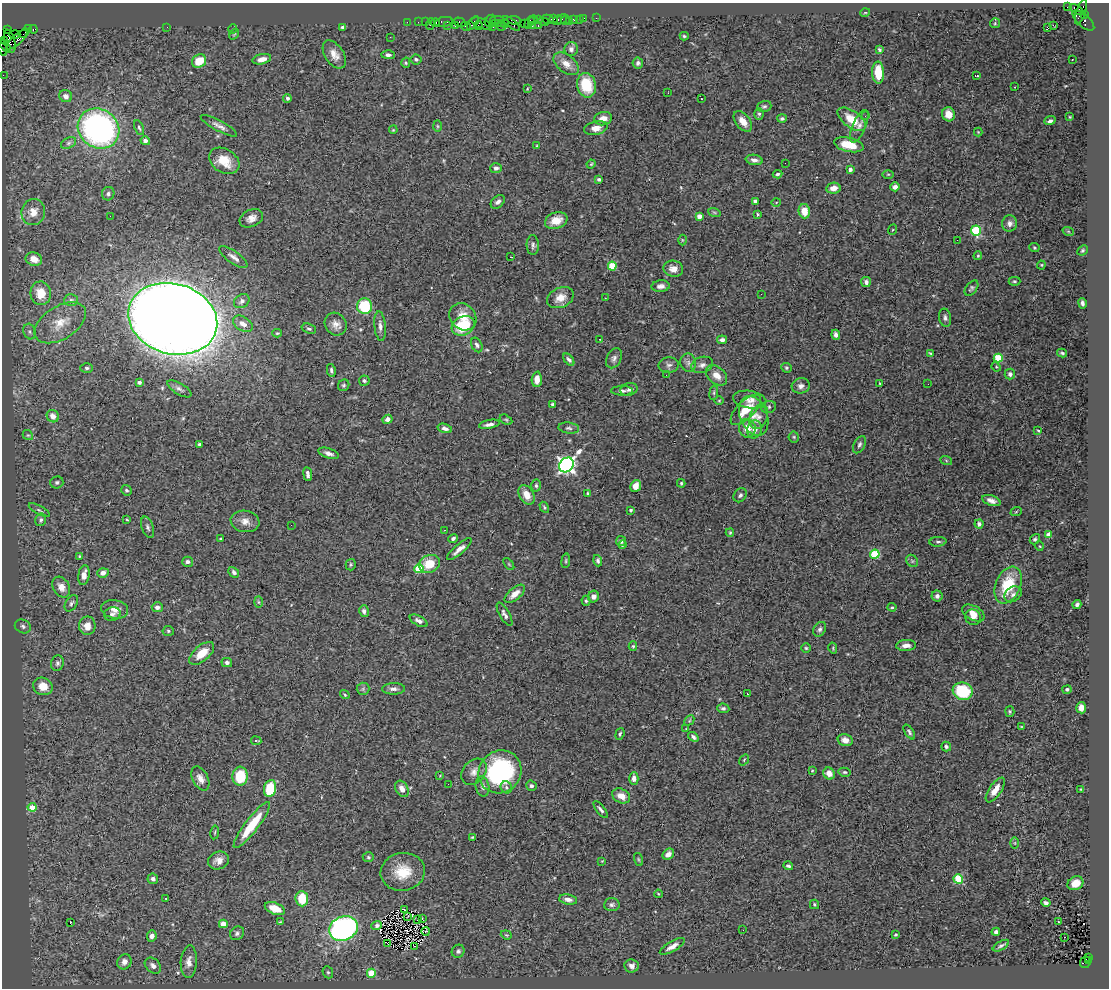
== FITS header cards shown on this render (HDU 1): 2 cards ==
NAXIS1  =                 1107
NAXIS2  =                  986

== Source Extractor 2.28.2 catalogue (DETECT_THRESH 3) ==
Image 1107 x 986 px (HDU 1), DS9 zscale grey, 1 PNG px = 1 image px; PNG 1111 x 990 px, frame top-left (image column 1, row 986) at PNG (2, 3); each listed source drawn as its Kron ellipse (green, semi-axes under 4 px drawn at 4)
Background 3.11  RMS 0.07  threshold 0.211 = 3 sigma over >= 5 px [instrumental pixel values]
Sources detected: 392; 2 with non-positive FLUX_AUTO (blend fragments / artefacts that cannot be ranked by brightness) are neither listed nor drawn; the other 390 listed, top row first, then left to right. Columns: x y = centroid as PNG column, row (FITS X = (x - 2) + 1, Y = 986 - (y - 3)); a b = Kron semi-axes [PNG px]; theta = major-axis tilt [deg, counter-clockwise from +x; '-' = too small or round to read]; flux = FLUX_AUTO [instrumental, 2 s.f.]
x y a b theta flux
1067 7 3 2 - 930
1077 10 8 4 -33 1700
1081 12 13 4 73 1700
865 13 5 3 - 4.2
1084 15 4 3 - 630
584 18 3 2 - 140
596 18 2 2 - 43
538 19 3 2 - 200
548 19 6 4 -23 570
554 19 3 2 - 200
562 19 5 3 - 120
574 19 4 3 - 340
579 19 2 2 - 40
497 20 7 2 2 970
514 20 7 3 -9 650
533 20 4 3 - 210
557 20 5 3 - 500
565 20 5 2 - 92
1083 20 13 6 -42 1000
490 21 6 5 - 850
569 21 2 2 - 47
407 22 2 2 - 69
418 22 2 2 - 120
425 22 2 2 - 81
444 22 9 5 9 630
459 22 6 4 -17 310
529 22 6 3 62 380
544 22 5 3 - 660
435 23 4 3 - 500
473 23 8 3 53 340
501 23 4 3 - 650
512 23 10 4 -39 820
524 23 2 2 - 200
995 23 5 5 - 5.9
430 24 6 2 72 560
482 24 11 5 -21 1500
495 24 4 2 - 230
505 24 4 3 - 370
478 25 4 3 - 590
1053 25 3 2 - 64
447 26 3 3 - 200
455 26 3 3 - 410
466 26 5 3 - 670
501 26 5 3 - 1100
532 26 3 3 - 380
538 26 3 2 - 450
167 27 2 2 - 4.1
342 27 4 3 - 9
493 27 2 2 - 130
1047 27 3 2 - 8.7
7 29 2 2 - 31
28 29 3 2 - 170
33 29 4 3 - 220
233 29 5 3 - 4.7
24 33 6 2 44 220
234 34 6 3 53 4.9
15 35 5 3 - 500
684 36 4 3 - 7.1
390 37 3 2 - 6.7
17 39 14 4 44 1500
5 41 3 2 - 160
10 41 12 5 -76 1600
5 46 7 3 -49 680
3 49 7 3 -67 560
571 49 7 6 - 17
879 49 4 3 - 7.2
334 54 15 9 -56 48
388 55 6 4 -1 15
262 59 9 5 12 27
416 59 5 5 - 10
1072 60 2 2 - 5
199 61 7 6 - 95
406 63 5 4 - 6.5
638 63 5 5 - 12
566 64 14 9 -39 46
878 73 11 6 -87 110
3 75 2 2 - 65
977 76 3 2 - 5.2
586 85 12 9 -78 140
1015 87 3 2 - 4.4
527 89 3 2 - 3.3
668 93 3 2 - 9.5
66 96 7 6 - 21
287 98 4 4 - 13
701 99 3 2 - 8.3
764 106 7 5 16 10
759 114 6 5 - 8.6
949 114 7 6 - 58
865 116 3 2 - 7.9
1070 117 3 3 - 4
603 119 9 6 14 39
782 119 5 4 - 8.2
852 119 16 8 -36 98
743 121 12 7 -52 50
1050 121 6 4 21 12
219 126 20 5 -28 25
437 126 6 4 -88 5.9
859 126 17 6 66 29
99 128 21 19 -36 1400
139 128 8 4 -65 9
596 128 12 6 13 40
393 130 4 3 - 4
978 132 4 4 - 4.5
145 141 5 4 - 19
69 143 8 5 27 12
849 145 15 7 -13 100
537 146 3 3 - 4
754 160 8 5 -10 19
224 161 16 11 -32 88
785 163 2 2 - 9.3
591 164 5 3 - 4.6
496 168 6 5 - 16
850 169 4 3 - 25
777 174 5 4 - 8.5
888 174 5 3 - 4.8
599 179 3 3 - 8.8
895 187 4 4 - 23
833 188 7 5 10 31
108 194 7 6 - 12
755 201 4 4 - 19
498 202 8 5 42 16
776 202 4 3 - 4.1
804 211 7 5 -75 67
33 212 13 11 72 51
714 212 6 4 -19 6.7
758 214 4 3 - 5.5
110 216 2 2 - 110
699 216 4 4 - 38
251 218 12 8 24 33
556 220 11 8 19 55
1010 223 8 7 - 23
892 230 5 3 - 4.3
976 231 5 5 - 290
1068 231 6 3 -19 4.9
682 240 5 3 - 4.1
957 240 3 2 - 5.8
533 245 10 6 -88 14
1034 248 5 4 - 6.9
1082 250 5 4 - 7.4
978 256 4 3 - 5.1
233 257 17 6 -35 26
511 257 3 2 - 9.5
34 259 8 6 -19 44
1041 265 4 4 - 5
612 266 4 4 - 140
673 269 10 8 -12 34
1014 281 6 4 -1 7.3
866 282 5 4 - 16
661 286 9 5 4 21
971 288 9 5 52 11
41 293 12 10 -82 91
761 294 3 2 - 9.6
560 298 14 9 25 51
605 298 2 2 - 2.4
71 300 7 6 - 12
242 301 8 6 35 17
1082 303 5 3 - 12
365 306 8 7 - 240
463 317 14 12 -46 76
945 318 9 6 -80 15
173 319 45 35 -16 13000
60 323 28 16 32 110
243 324 10 7 -32 32
336 324 12 10 -54 34
380 326 15 5 -85 23
463 326 12 9 28 190
309 329 7 4 -20 9.6
30 332 8 6 -73 14
277 333 5 4 - 5.7
836 335 5 4 - 18
600 339 2 2 - 3.5
722 340 5 4 - 17
477 345 8 5 -64 13
931 353 4 2 - 5.3
1062 353 5 3 - 7.7
614 358 11 7 62 18
998 358 4 4 - 210
569 360 7 4 -51 12
688 363 9 8 - 20
669 365 10 7 3 18
702 365 11 8 17 24
996 367 5 4 - 5.4
87 368 6 4 -1 9.6
786 368 5 5 - 6.7
331 370 6 4 -79 9.9
1010 374 5 5 - 16
666 375 2 2 - 13
717 375 12 8 -41 47
537 379 8 5 86 39
364 381 5 5 - 11
139 382 3 3 - 13
880 383 4 3 - 3.9
928 384 2 2 - 11
344 385 6 5 - 8
801 386 9 7 15 21
179 389 13 5 -31 17
629 389 8 6 14 17
622 391 11 5 -1 14
714 393 7 4 82 7.8
750 400 17 8 -9 40
719 401 5 3 - 4
552 404 3 3 - 8.4
769 407 7 5 17 10
746 410 19 9 45 100
53 416 6 5 - 39
754 416 20 13 -68 73
759 417 13 8 69 31
387 419 5 4 - 19
506 420 7 4 -29 6.8
489 424 11 4 11 19
445 428 7 4 -17 17
569 428 10 5 -7 13
747 428 9 8 - 49
755 429 9 7 76 28
1038 430 3 3 - 4.6
28 435 5 4 - 6.7
794 437 5 5 - 7
199 444 3 3 - 7.3
859 445 9 5 63 12
329 453 11 5 -18 20
946 460 6 4 -20 5
566 465 8 6 44 2000
308 474 7 3 -82 15
57 482 6 6 - 11
681 483 4 3 - 6.5
536 486 6 4 -86 8.2
636 486 6 5 - 47
126 490 5 5 - 8.9
588 493 4 3 - 5.7
527 495 10 7 -60 51
740 495 8 6 49 13
991 501 9 5 -19 24
544 507 6 4 -60 6.6
39 510 12 3 -29 11
631 510 3 3 - 9.7
1016 512 6 3 21 4.7
41 520 6 5 - 11
127 520 4 2 - 3.8
245 521 14 10 -10 39
979 524 4 4 - 16
291 525 2 2 - 40
148 527 11 5 -70 13
444 530 2 2 - 2.8
730 533 4 3 - 5.4
1049 535 4 4 - 54
221 539 3 3 - 10
453 539 5 4 - 12
1035 539 6 4 49 8.3
621 541 5 5 - 11
938 542 8 5 4 11
622 545 4 3 - 6.8
1039 546 5 3 - 3.9
459 549 16 5 41 30
875 554 5 4 - 260
79 556 4 3 - 4
566 561 7 3 82 6.1
598 561 6 4 -73 10
912 561 7 5 -46 9.2
188 562 5 5 - 15
429 564 11 8 23 110
509 564 7 3 -53 5.3
351 565 6 5 - 6.5
419 569 5 4 - 200
234 572 6 4 -46 12
103 573 5 5 - 27
84 575 10 5 82 34
1008 585 19 12 68 200
61 587 11 8 -60 44
515 594 12 6 39 37
1013 594 9 7 35 20
937 596 5 5 - 15
593 597 6 5 - 25
586 601 5 4 - 7.4
258 602 6 4 -88 7.8
71 603 9 5 58 12
1077 605 4 3 - 14
157 607 5 5 - 17
892 607 4 4 - 6.6
115 609 13 9 -9 37
364 611 6 5 - 15
973 613 12 7 -28 31
112 614 8 6 13 15
505 614 13 5 -60 17
973 617 8 7 - 24
419 621 10 5 -28 18
23 626 8 6 -23 15
87 626 9 8 - 39
820 629 8 6 62 13
168 631 6 5 - 8
906 645 10 5 3 25
633 646 4 4 - 6.4
806 648 4 4 - 5.6
833 648 5 3 - 4.8
202 653 15 7 41 76
227 662 5 4 - 13
57 663 8 6 75 13
43 686 10 8 -22 66
363 689 6 6 - 11
393 689 11 5 1 19
1067 689 5 4 - 14
963 691 10 8 -18 240
345 694 5 3 - 5.3
747 694 3 2 - 6.7
723 708 6 4 -7 9.9
1081 708 6 5 - 33
1010 711 5 4 - 6.7
689 720 6 3 46 5.4
1021 726 4 2 - 3.5
686 729 4 4 - 3.6
909 732 8 4 -56 10
620 734 6 3 71 7.9
693 737 6 4 -39 15
845 740 7 6 - 35
256 741 5 3 - 5.4
946 747 5 4 - 11
744 760 6 3 54 5
812 771 4 3 - 4
474 772 15 11 49 39
500 772 22 20 44 600
844 772 6 4 -13 7.3
829 774 6 5 - 38
440 775 4 2 - 3.4
240 776 9 7 86 170
634 778 6 4 89 20
200 779 13 7 -63 34
448 784 2 2 - 15
483 786 10 6 -78 19
531 786 5 5 - 13
506 787 6 5 - 9.8
270 788 8 6 78 160
402 789 8 6 -59 34
1081 789 3 2 - 3.8
995 790 14 6 56 47
621 796 9 7 -28 45
32 807 4 4 - 77
601 810 10 4 -51 14
252 825 28 6 53 160
215 832 7 2 81 5.1
472 837 4 3 - 4.2
1015 843 6 4 -90 6.2
668 854 6 5 - 26
368 857 5 4 - 6.8
638 859 7 3 -71 5.1
218 860 10 8 22 33
602 861 3 3 - 3
788 866 5 4 - 11
403 872 22 19 10 140
153 879 5 5 - 15
958 879 5 4 - 240
1075 883 8 6 28 48
658 894 4 3 - 5
166 898 3 3 - 7
302 899 7 6 - 130
568 900 9 5 -10 21
1046 903 5 3 - 12
814 904 5 4 - 6.8
612 905 8 6 4 13
275 908 10 5 -22 78
405 910 3 2 - 1.7
408 916 3 2 - 2.7
422 919 4 2 - 2.4
417 920 2 2 - 2.8
1058 921 2 2 - 3.1
280 922 3 3 - 4.6
70 923 3 2 - 32
223 924 4 4 - 73
377 926 5 4 - 15
343 928 15 12 25 1200
743 930 2 2 - 9.9
426 931 4 3 - 4.9
996 932 4 4 - 12
237 933 7 6 - 14
506 935 6 4 -21 5.9
896 935 4 3 - 5.5
152 936 6 5 - 20
1065 937 3 2 - 25
387 943 3 2 - 3.3
415 946 2 2 - 42
672 946 14 5 30 29
1001 946 9 3 30 9.6
458 951 7 6 - 11
1089 957 3 2 - 620
1088 961 3 2 - 290
124 962 8 7 - 29
189 962 16 8 86 36
1085 962 6 5 - 990
153 966 9 6 -44 23
632 966 7 6 - 21
328 972 6 5 - 8.4
371 973 4 4 - 150
At the frame edge (FLAGS 8, measured only in part): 2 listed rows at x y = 3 49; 3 75
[2 non-positive-flux detections neither listed nor drawn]